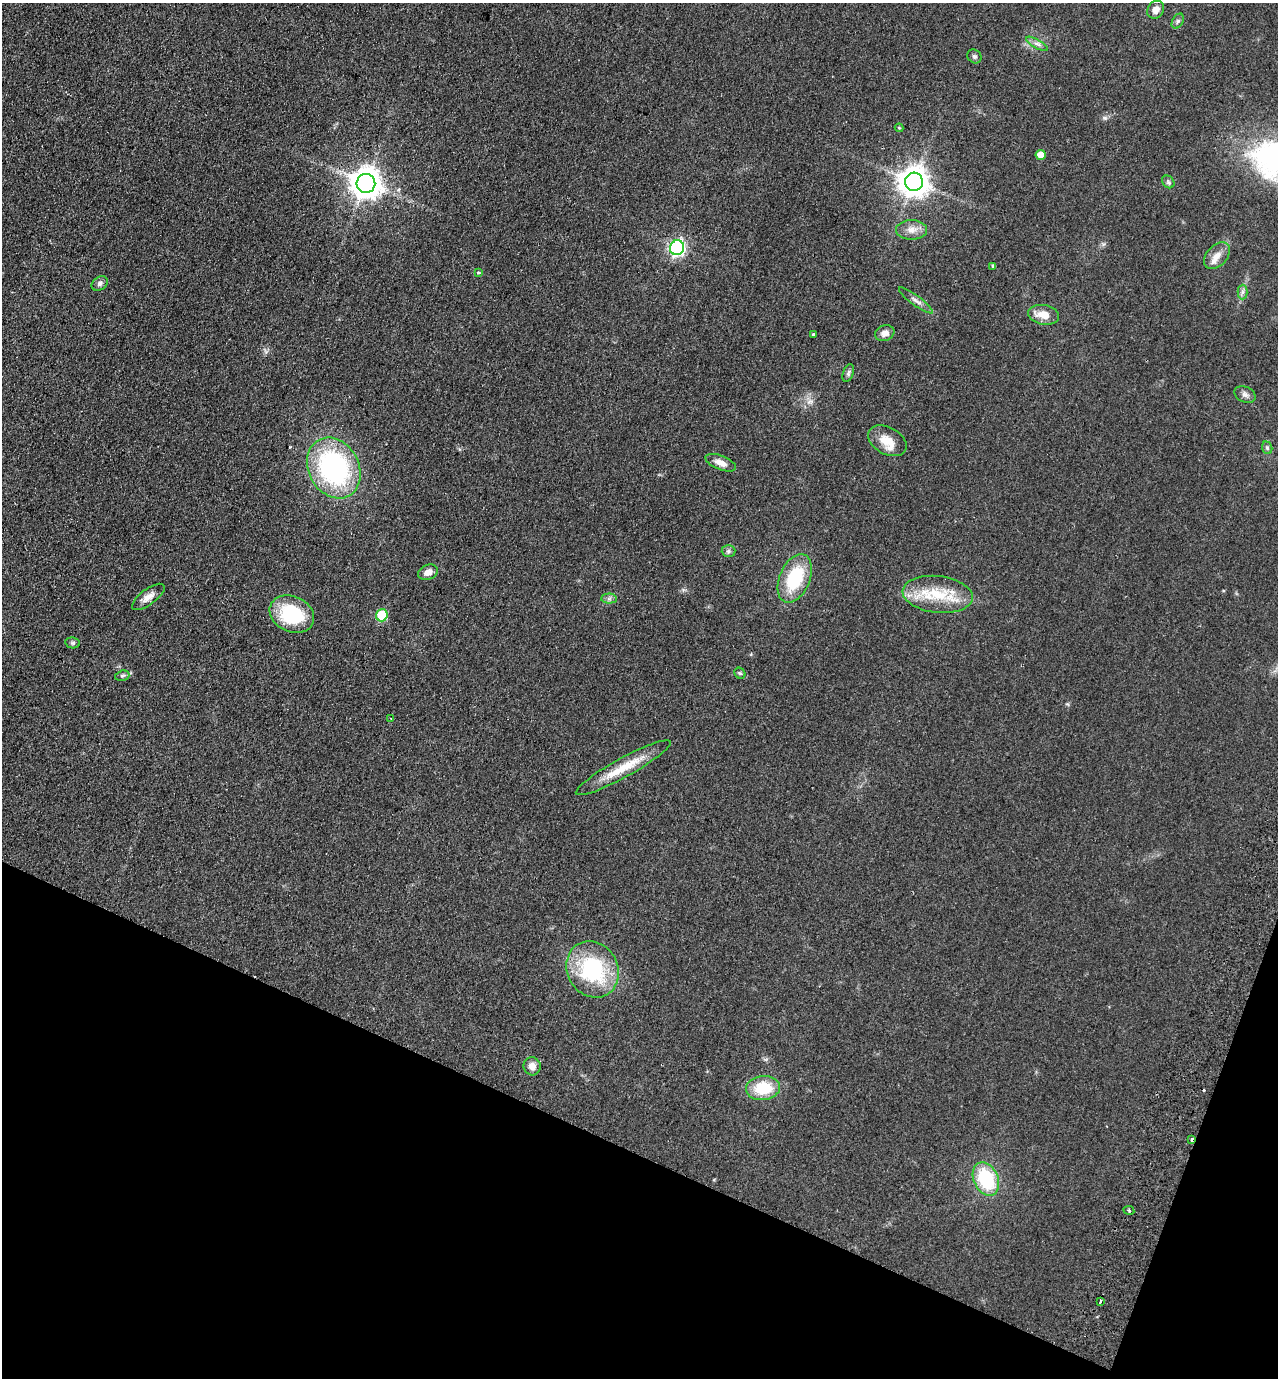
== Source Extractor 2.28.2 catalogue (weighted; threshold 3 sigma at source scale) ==
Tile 15 of 4 x 4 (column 3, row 4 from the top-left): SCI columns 2880-4155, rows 25-1400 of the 5626 x 5551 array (HDU 1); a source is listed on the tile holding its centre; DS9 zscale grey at full resolution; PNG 1280 x 1380 px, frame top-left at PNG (2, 3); each listed source drawn as its Kron ellipse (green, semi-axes under 4 px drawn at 4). Shown black and unused: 19% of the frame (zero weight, under 2 of 3 exposures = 3% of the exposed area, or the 3 px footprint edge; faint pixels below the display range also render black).
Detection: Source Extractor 2.28.2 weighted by HDU 2 'WHT'; one run over the whole footprint, this tile lists its part. Background 0.0879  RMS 0.0099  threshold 0.0443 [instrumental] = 3 sigma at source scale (4.5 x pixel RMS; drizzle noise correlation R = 1.50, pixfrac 1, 0.05/0.05 arcsec/px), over >= 5 px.
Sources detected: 48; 1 cosmic-ray / hot-pixel residue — neither listed nor drawn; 1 inside a brighter listed object's ellipse — not listed separately; the other 46 listed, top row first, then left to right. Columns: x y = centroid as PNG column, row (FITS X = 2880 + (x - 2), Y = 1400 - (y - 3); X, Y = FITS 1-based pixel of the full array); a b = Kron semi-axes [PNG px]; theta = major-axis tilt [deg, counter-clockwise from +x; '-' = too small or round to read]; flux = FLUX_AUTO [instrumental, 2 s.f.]
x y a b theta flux
1156 10 9 8 - 6.4
1178 21 8 5 59 2.3
1037 44 12 4 -30 3.5
974 56 7 6 - 2.1
899 128 4 4 - 0.92
1041 155 5 5 - 11
914 182 9 9 - 1400
1168 182 7 5 -47 2.1
366 183 9 9 - 1500
911 230 15 10 0 9
677 248 7 7 - 240
1217 256 15 10 47 9.6
993 266 4 4 - 1.8
478 272 4 3 - 2.2
100 283 9 6 35 3
1242 292 7 5 88 2.5
916 300 21 5 -36 5
1043 315 16 9 -9 12
885 333 10 7 19 5.8
813 334 3 3 - 1.5
848 373 9 5 69 2.3
1245 394 11 7 -26 4
887 441 21 13 -29 16
1267 448 6 5 - 1.8
721 463 16 7 -22 7.5
334 468 32 25 -61 180
729 551 7 6 - 2.3
428 572 10 7 24 6.5
795 578 25 15 67 53
938 594 35 18 -6 40
148 597 19 7 37 7.7
609 599 7 5 1 2.5
292 614 23 17 -25 61
382 615 6 6 - 48
73 643 7 5 -11 1.9
740 673 6 5 - 1.5
122 676 7 5 17 1.8
391 718 2 2 - 0.83
623 768 54 9 29 29
593 969 29 25 -60 91
532 1066 9 8 - 7.3
763 1088 17 12 5 34
1192 1140 3 3 - 4.8
986 1179 17 12 -65 58
1129 1210 5 3 - 1.2
1100 1301 4 3 - 6.8
Overlapping masked pixels (flux is a lower limit): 1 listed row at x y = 1192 1140